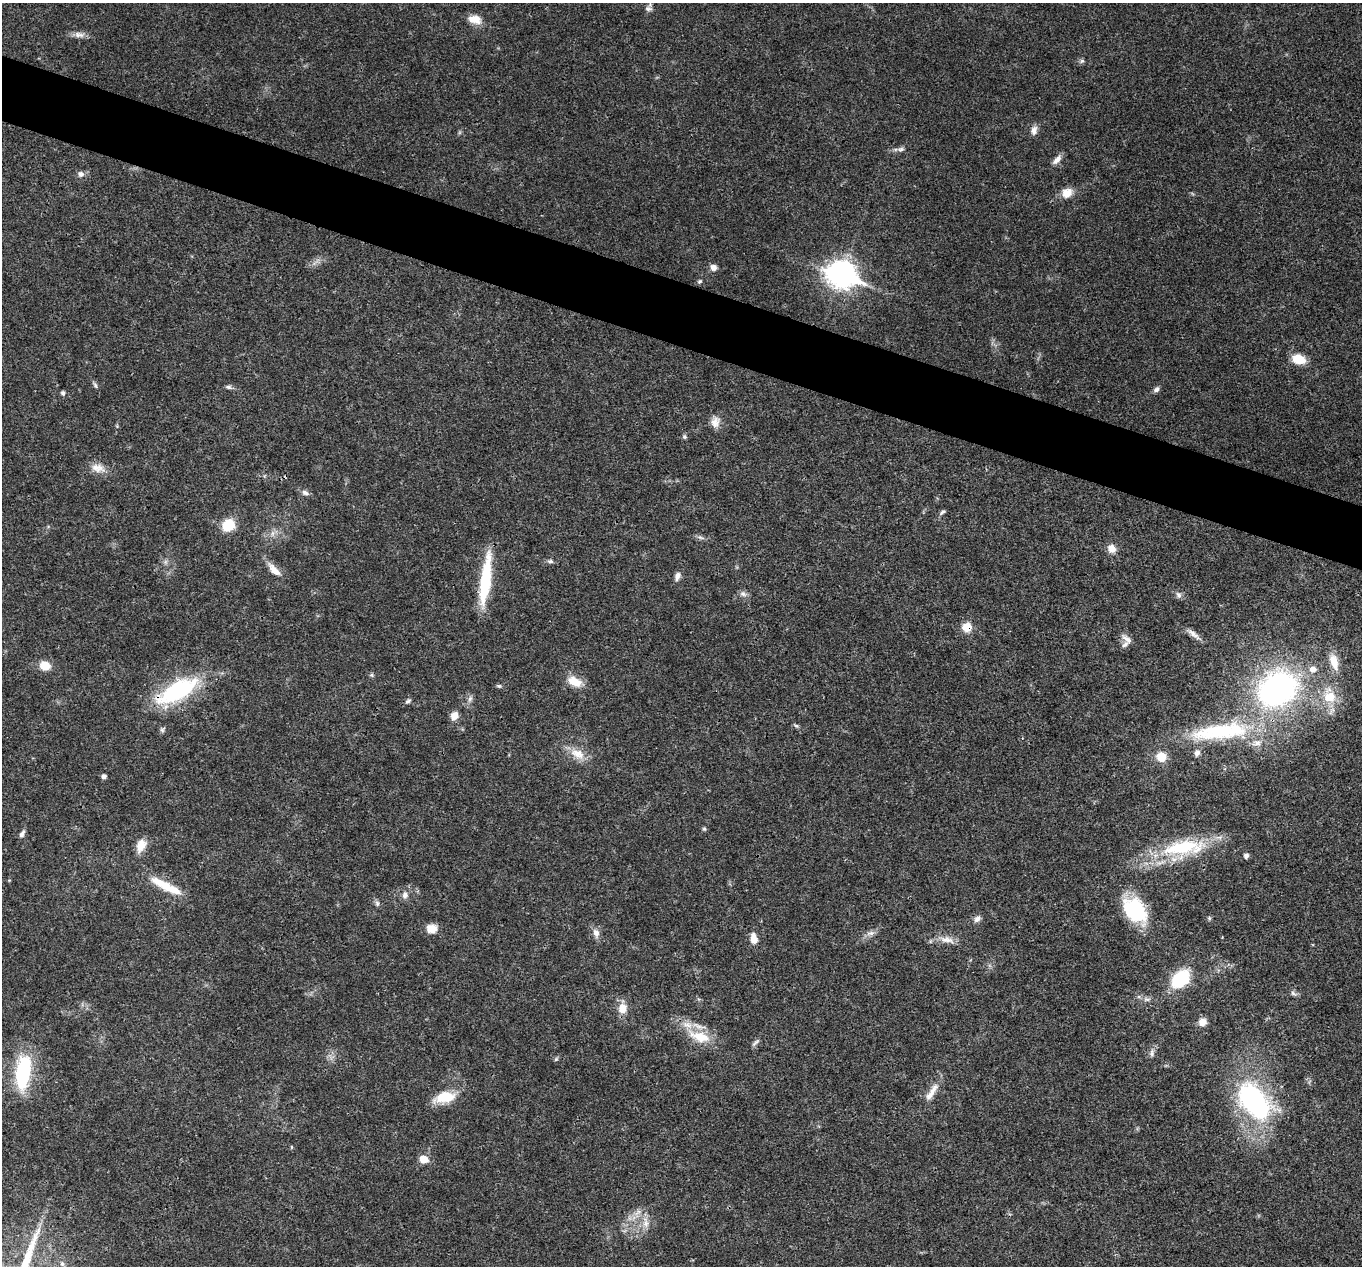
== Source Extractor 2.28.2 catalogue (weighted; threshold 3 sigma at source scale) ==
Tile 11 of 4 x 4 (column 3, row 3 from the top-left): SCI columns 2724-4083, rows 1532-2795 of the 5444 x 5458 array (HDU 1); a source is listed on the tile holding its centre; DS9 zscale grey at full resolution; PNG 1364 x 1268 px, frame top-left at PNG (2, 3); no overlay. Shown black and unused: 5% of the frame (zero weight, under 3 of 4 exposures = <1% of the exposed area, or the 3 px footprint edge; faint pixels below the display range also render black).
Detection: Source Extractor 2.28.2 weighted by HDU 2 'WHT'; one run over the whole footprint, this tile lists its part. Background 0.0168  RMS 0.0022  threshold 0.00981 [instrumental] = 3 sigma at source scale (4.5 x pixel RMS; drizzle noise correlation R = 1.50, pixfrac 1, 0.05/0.05 arcsec/px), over >= 5 px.
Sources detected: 95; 1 too faint to see at this stretch — not listed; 5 inside a brighter listed object's ellipse — not listed separately; the other 89 listed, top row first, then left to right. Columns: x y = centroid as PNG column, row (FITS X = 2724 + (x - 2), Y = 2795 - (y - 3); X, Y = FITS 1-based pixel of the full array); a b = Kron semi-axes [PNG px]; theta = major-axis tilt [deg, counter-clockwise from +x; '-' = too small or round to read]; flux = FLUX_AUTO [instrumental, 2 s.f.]
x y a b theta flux
648 9 10 9 - 0.88
475 19 17 11 -14 2.8
79 35 16 8 -7 1.4
1082 61 8 5 36 0.48
1034 130 12 8 78 1.3
901 149 11 6 2 0.84
1057 159 15 6 49 1.4
81 174 9 9 - 0.96
1067 193 15 12 29 2.7
713 267 8 7 - 1.2
841 274 12 9 -19 250
700 281 7 5 32 0.4
1299 359 13 9 -12 5.1
95 385 11 5 -61 0.55
229 387 12 5 -13 0.65
1156 389 8 6 39 0.72
63 393 5 5 - 0.56
715 422 16 12 88 2
117 426 5 4 - 0.25
684 437 6 5 - 0.4
98 468 21 12 -13 2.6
305 493 10 7 -22 0.91
942 512 9 5 38 0.55
228 525 13 11 34 6.1
272 534 10 6 84 0.97
700 537 11 5 -18 0.69
1112 548 11 9 -56 1.9
550 561 8 6 -1 0.59
165 562 7 5 90 0.52
274 570 21 8 -46 2.7
677 576 12 7 68 1.1
485 580 55 10 82 14
743 594 11 8 -27 0.94
1178 595 9 7 -70 0.81
967 627 9 9 - 3.4
1193 634 24 6 -38 1.6
1127 639 16 7 -41 1.3
1334 662 23 10 -74 3.7
45 666 9 7 -22 4.6
1313 669 9 8 - 1.7
371 675 6 5 - 0.38
574 681 19 10 -25 3.8
499 686 7 5 -14 0.38
1277 689 39 31 34 66
177 691 53 20 27 24
1329 696 22 17 -77 6.6
470 699 10 6 74 0.85
408 701 9 6 36 0.54
454 716 9 7 62 2.2
796 726 8 4 -33 0.45
162 730 7 6 - 0.52
1221 731 88 22 7 27
578 754 23 14 -28 3.8
1161 757 9 9 - 4
104 776 4 4 - 0.93
704 829 6 5 - 0.34
22 834 11 5 63 0.84
141 845 18 10 69 2.7
1183 848 58 20 8 18
1246 856 6 5 - 0.69
166 886 47 10 -27 6.4
405 895 11 9 89 1.2
377 903 9 6 -70 0.6
1134 910 28 18 -53 17
1209 918 6 5 - 0.34
977 919 10 7 48 1
432 929 12 10 1 2.5
596 933 13 8 -74 1.5
871 933 14 6 12 1.1
754 939 13 9 -80 2.1
947 940 25 9 -14 2.6
1180 979 16 11 45 15
1293 994 11 5 -32 0.64
1147 999 10 6 -1 0.8
622 1008 18 12 86 2.7
1202 1022 9 9 - 1.7
699 1036 33 14 -18 6.5
755 1042 13 5 45 0.66
1152 1053 11 7 86 0.9
556 1059 6 5 - 0.37
23 1072 45 19 83 16
932 1092 30 9 57 2.8
445 1097 25 12 14 6.5
1253 1100 44 26 -48 41
291 1147 5 3 - 0.22
423 1159 6 5 - 5.1
638 1212 17 9 57 2.2
646 1223 17 9 -86 2.3
62 1264 8 6 -74 0.71
Overlapping masked pixels (flux is a lower limit): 4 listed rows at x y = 967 627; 177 691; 1221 731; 1134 910